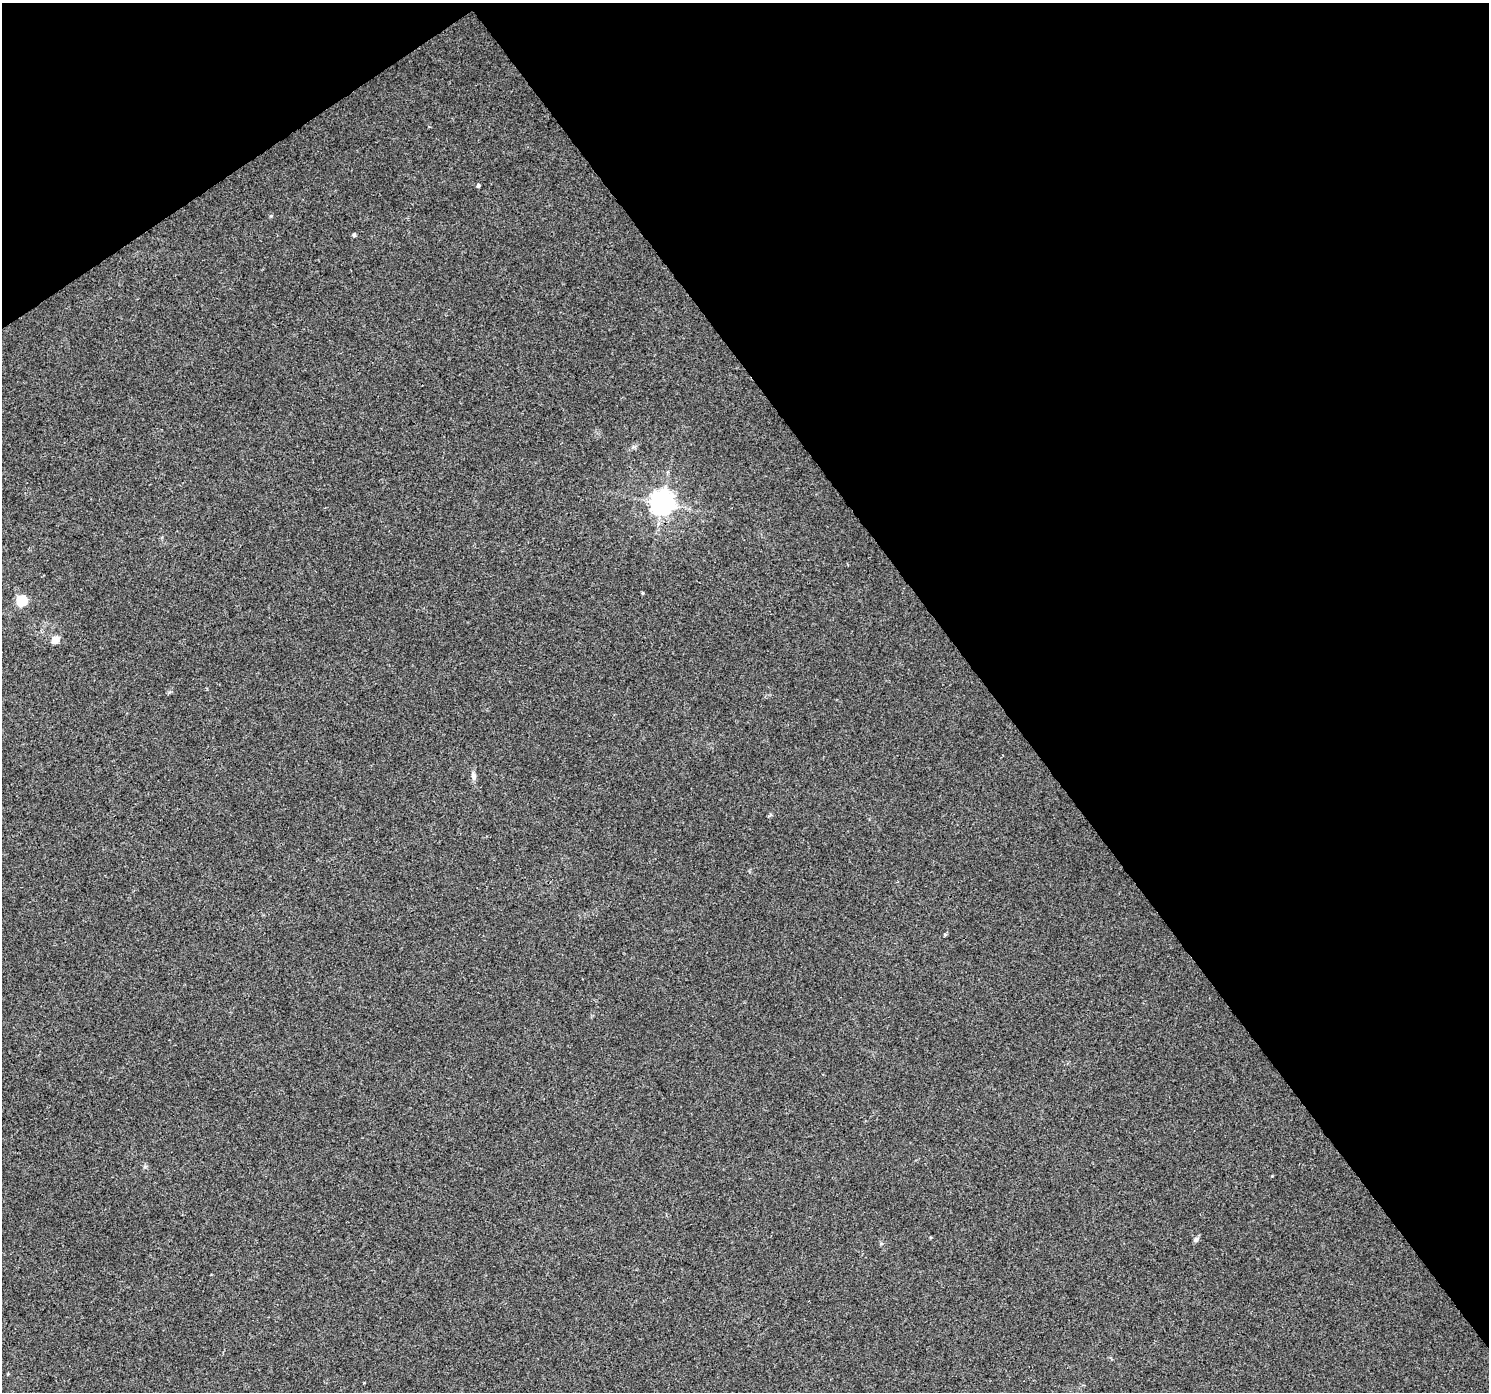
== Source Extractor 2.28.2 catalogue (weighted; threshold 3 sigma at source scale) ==
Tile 3 of 4 x 4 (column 3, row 1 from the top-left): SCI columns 2977-4463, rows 4361-5750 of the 5949 x 5879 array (HDU 1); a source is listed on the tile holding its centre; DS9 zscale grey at full resolution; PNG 1491 x 1394 px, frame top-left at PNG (2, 3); no overlay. Shown black and unused: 37% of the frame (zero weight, under 3 of 4 exposures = <1% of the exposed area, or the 3 px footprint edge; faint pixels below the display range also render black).
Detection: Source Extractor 2.28.2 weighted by HDU 2 'WHT'; one run over the whole footprint, this tile lists its part. Background 0.0257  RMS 0.003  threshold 0.0135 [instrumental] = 3 sigma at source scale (4.5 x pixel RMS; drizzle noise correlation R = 1.50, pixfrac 1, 0.0396/0.0396 arcsec/px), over >= 5 px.
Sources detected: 8; all 8 listed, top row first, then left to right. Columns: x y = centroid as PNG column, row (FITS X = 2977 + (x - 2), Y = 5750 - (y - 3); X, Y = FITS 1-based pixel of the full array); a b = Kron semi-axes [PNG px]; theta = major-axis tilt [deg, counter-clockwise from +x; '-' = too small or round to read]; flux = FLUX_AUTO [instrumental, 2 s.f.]
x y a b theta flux
478 185 4 4 - 0.59
271 216 5 4 - 0.35
354 235 5 4 - 0.56
662 503 8 7 - 270
22 601 6 5 - 22
55 640 5 5 - 6.4
473 776 12 6 -82 1.2
1195 1240 7 6 - 0.7